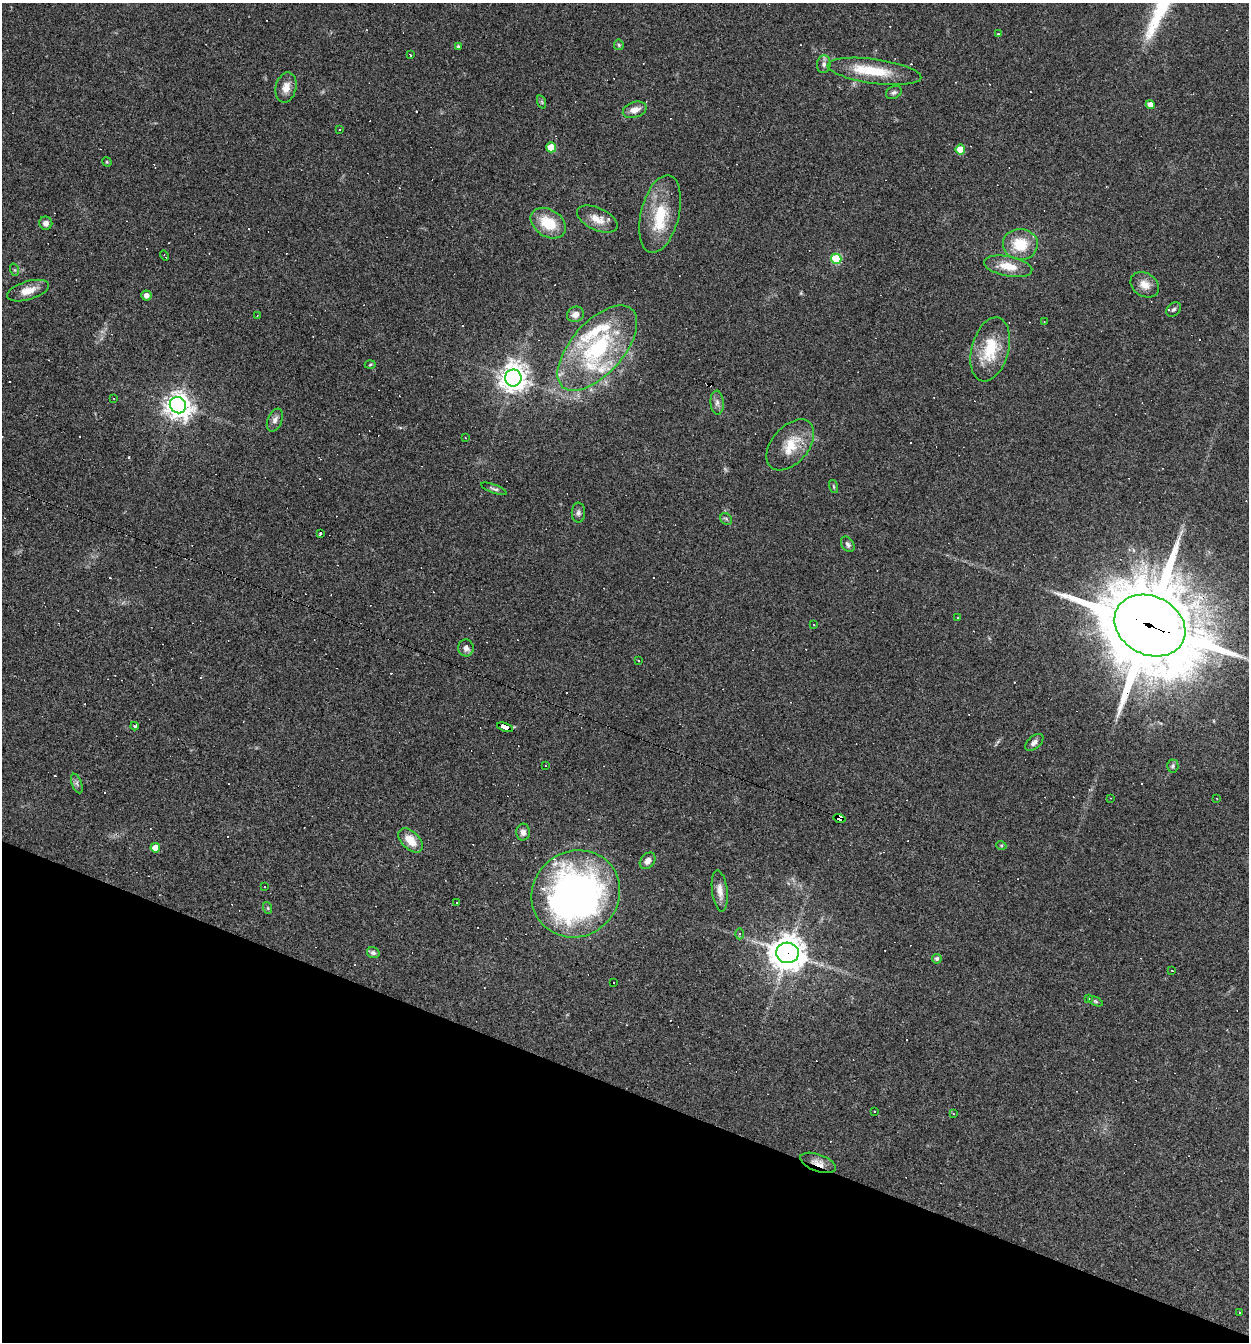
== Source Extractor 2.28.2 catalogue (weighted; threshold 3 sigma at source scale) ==
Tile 15 of 4 x 4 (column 3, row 4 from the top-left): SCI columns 2754-4000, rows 1-1340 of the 5378 x 5362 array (HDU 1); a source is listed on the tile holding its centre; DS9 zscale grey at full resolution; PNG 1251 x 1344 px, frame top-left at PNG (2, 3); each listed source drawn as its Kron ellipse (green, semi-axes under 4 px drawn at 4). Shown black and unused: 19% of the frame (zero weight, under 3 of 4 exposures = <1% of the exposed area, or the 3 px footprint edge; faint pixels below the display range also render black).
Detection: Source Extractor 2.28.2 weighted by HDU 2 'WHT'; one run over the whole footprint, this tile lists its part. Background 0.0527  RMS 0.0047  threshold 0.0212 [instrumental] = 3 sigma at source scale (4.5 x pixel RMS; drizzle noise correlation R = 1.50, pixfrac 1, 0.05/0.05 arcsec/px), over >= 5 px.
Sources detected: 148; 2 inside a brighter object's white glare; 58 cosmic-ray / hot-pixel residue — neither listed nor drawn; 5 inside a brighter listed object's ellipse — not listed separately; the other 83 listed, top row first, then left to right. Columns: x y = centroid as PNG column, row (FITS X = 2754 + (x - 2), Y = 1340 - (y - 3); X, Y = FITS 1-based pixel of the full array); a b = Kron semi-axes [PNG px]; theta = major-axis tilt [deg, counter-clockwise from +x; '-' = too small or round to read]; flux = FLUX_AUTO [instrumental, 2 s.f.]
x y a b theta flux
998 34 3 3 - 1.2
619 45 5 5 - 0.62
458 46 4 3 - 0.79
410 55 4 3 - 1.2
824 64 9 7 82 1.7
874 71 47 12 -8 18
286 87 15 10 78 4.6
894 92 8 6 30 1.3
542 102 7 4 -71 0.65
1150 104 4 4 - 3.9
635 110 12 7 19 4
339 129 3 3 - 1
551 147 5 5 - 12
960 150 5 5 - 10
107 162 5 4 - 0.49
660 214 40 19 76 20
597 219 22 11 -25 6
46 223 6 6 - 2.3
548 223 19 13 -33 14
1020 244 17 15 -6 13
165 256 5 2 - 0.49
836 259 5 5 - 24
1008 266 24 10 -11 7.8
15 270 6 4 -70 0.65
1145 285 15 11 -32 4.5
28 291 21 9 17 5.9
146 295 5 5 - 2.5
1174 309 8 6 43 1.4
575 314 8 7 - 2.9
257 315 3 2 - 0.49
1044 321 3 2 - 0.36
597 348 52 26 48 53
990 349 33 18 75 18
370 365 5 3 - 0.47
513 378 8 8 - 540
113 398 2 2 - 0.35
717 403 12 6 -85 2
178 405 8 8 - 450
275 420 12 7 68 2.2
465 438 3 2 - 0.29
790 445 30 18 49 12
833 486 7 3 -71 0.5
494 489 14 3 -20 1.1
578 513 10 7 89 1.5
726 519 6 5 - 0.79
320 533 3 2 - 0.49
848 544 8 6 -57 1.3
958 617 3 2 - 0.3
814 624 3 2 - 0.43
1150 625 37 29 -27 6600
466 648 8 8 - 2.4
639 660 3 2 - 1
134 726 4 3 - 0.93
505 727 8 4 -19 62
1034 742 11 6 40 2.2
545 766 3 2 - 0.36
1173 766 6 5 - 0.92
77 783 10 5 -69 1.3
1111 798 2 2 - 0.33
1217 798 3 2 - 0.32
840 818 6 4 -16 150
523 832 8 6 88 2.3
411 840 15 8 -45 7.2
1001 845 5 3 - 0.46
155 848 5 4 - 5.1
648 861 9 6 50 2.6
265 887 2 2 - 0.29
720 891 20 7 -83 4.2
576 894 45 42 38 230
456 902 3 2 - 0.45
268 908 6 4 -72 0.61
740 934 5 3 - 0.61
373 953 6 5 - 1.3
787 953 11 10 - 910
937 959 5 4 - 1.2
1172 971 3 2 - 0.27
614 982 3 2 - 0.51
1088 999 3 3 - 2.2
1095 1001 8 4 -27 0.71
875 1112 3 2 - 0.55
953 1114 4 3 - 0.51
818 1163 19 8 -20 4.3
1240 1313 3 3 - 0.54
Overlapping masked pixels (flux is a lower limit): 5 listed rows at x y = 1150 625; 505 727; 840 818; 787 953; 818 1163